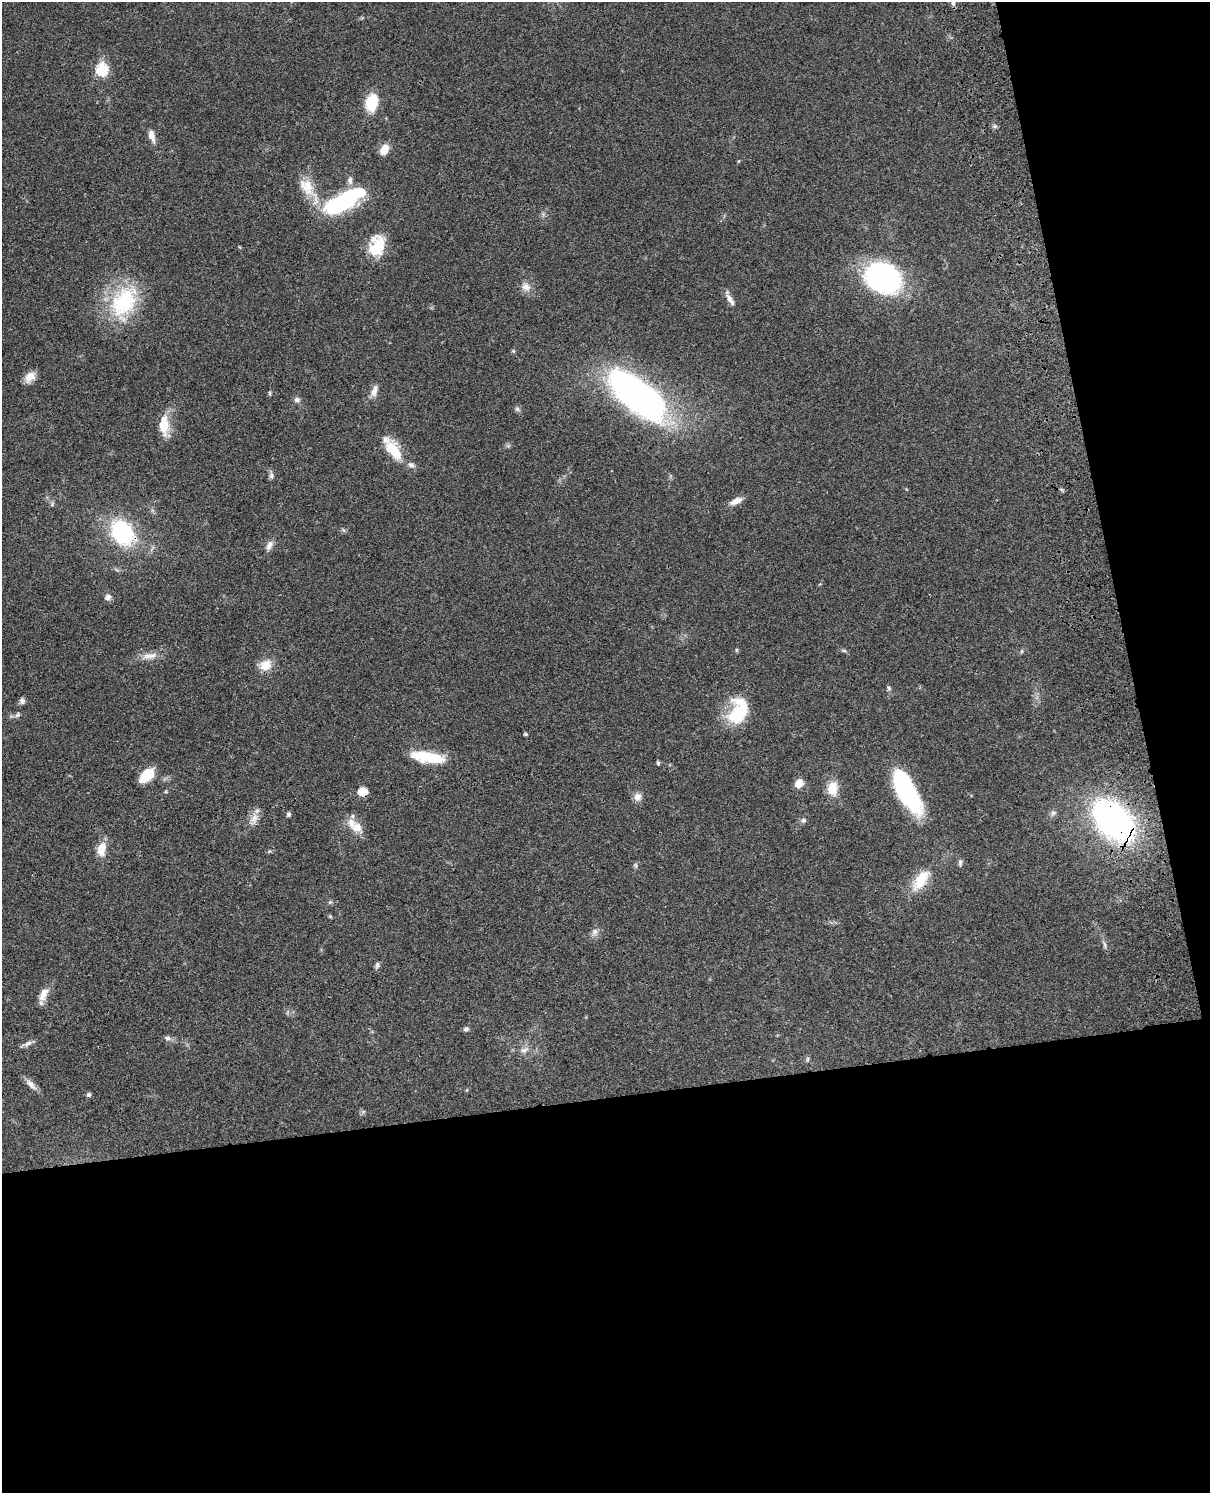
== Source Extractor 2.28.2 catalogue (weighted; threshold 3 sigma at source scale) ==
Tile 12 of 4 x 3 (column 4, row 3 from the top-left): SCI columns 3746-4953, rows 284-1774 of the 5072 x 4926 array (HDU 1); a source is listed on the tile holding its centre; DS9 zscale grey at full resolution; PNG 1212 x 1495 px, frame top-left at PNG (2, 2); no overlay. Shown black and unused: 33% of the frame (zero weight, under 3 of 4 exposures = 6% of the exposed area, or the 3 px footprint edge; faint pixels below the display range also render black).
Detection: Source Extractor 2.28.2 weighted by HDU 2 'WHT'; one run over the whole footprint, this tile lists its part. Background 0.0831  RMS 0.0061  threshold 0.0275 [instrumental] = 3 sigma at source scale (4.5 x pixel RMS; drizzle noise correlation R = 1.50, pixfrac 1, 0.05/0.05 arcsec/px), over >= 5 px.
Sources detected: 73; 2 inside a brighter object's white glare — not listed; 2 inside a brighter listed object's ellipse — not listed separately; the other 69 listed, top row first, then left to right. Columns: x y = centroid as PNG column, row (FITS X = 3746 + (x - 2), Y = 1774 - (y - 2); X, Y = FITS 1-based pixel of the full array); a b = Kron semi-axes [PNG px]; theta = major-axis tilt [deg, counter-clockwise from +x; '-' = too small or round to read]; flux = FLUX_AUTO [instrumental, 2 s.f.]
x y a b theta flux
953 3 7 5 -75 1.4
102 69 6 6 - 66
371 103 13 9 78 27
152 135 15 7 -74 4.4
385 149 11 8 63 8
350 180 11 7 -88 2.7
307 187 27 17 -54 14
345 200 35 14 36 63
377 246 25 18 75 19
883 278 27 21 -26 150
526 287 13 10 -27 4.6
730 299 17 6 -59 4
124 302 47 30 62 48
513 351 5 4 - 0.78
30 377 14 9 45 5.9
374 391 16 7 74 4.1
270 393 6 4 -72 0.68
636 394 58 23 -38 270
297 400 8 7 - 2
517 409 7 5 -44 1.4
164 425 25 12 89 12
393 450 29 14 -55 17
271 476 7 6 - 1.7
736 501 17 7 25 4.5
52 504 6 4 51 0.96
122 532 27 20 -52 53
269 545 13 7 67 3.5
108 597 7 7 - 2.7
844 651 6 4 -1 0.92
1022 651 6 4 71 0.8
150 656 24 8 7 5.7
265 665 15 13 29 8.4
889 688 8 5 -60 1.2
22 701 8 7 - 1.8
738 711 33 20 68 30
18 715 8 5 41 1.5
525 734 5 4 - 0.96
429 757 37 11 -8 25
658 763 5 4 - 0.85
147 775 14 8 44 19
799 784 10 8 52 6.4
833 788 15 11 88 11
166 791 5 3 - 0.62
906 791 45 16 -61 77
362 792 9 8 - 7.7
637 797 10 9 - 3.8
1053 813 8 6 16 1.6
288 814 6 5 - 1.2
254 819 19 9 69 5.4
804 820 7 6 - 1.5
1114 821 33 19 -46 250
357 827 18 14 -40 8.4
102 849 15 9 77 9
960 862 9 5 85 1.4
636 865 7 5 -83 1.1
921 880 31 14 57 15
330 902 6 4 43 0.9
330 916 5 4 - 0.72
595 931 10 7 45 2.5
1105 945 11 3 -75 1.5
377 965 9 5 82 1.5
44 994 19 9 65 6.5
466 1029 7 6 - 1.4
168 1038 9 6 -7 2
27 1044 14 6 31 2.4
524 1050 12 7 20 3
808 1059 6 4 88 0.96
31 1084 19 7 -44 3.9
89 1095 6 6 - 1.3
Overlapping masked pixels (flux is a lower limit): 2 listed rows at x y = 122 532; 1114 821